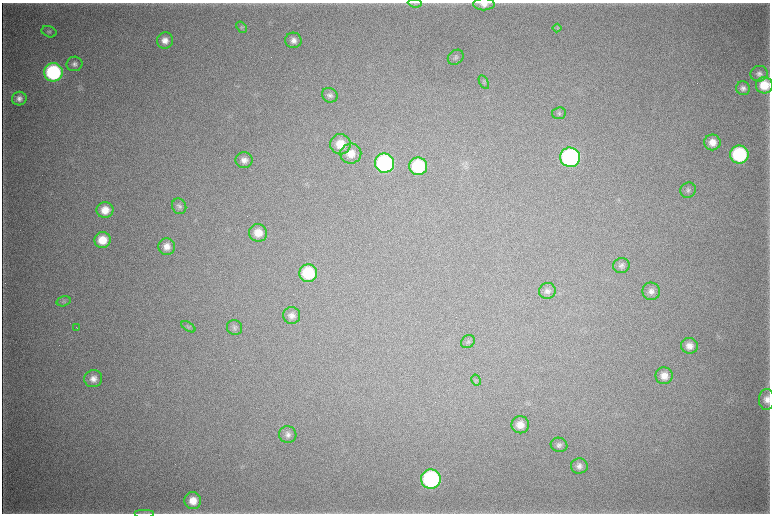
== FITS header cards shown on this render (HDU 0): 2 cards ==
NAXIS1  =                 1536 / length of data axis 1
NAXIS2  =                 1023 / length of data axis 2

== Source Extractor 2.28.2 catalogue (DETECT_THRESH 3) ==
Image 1536 x 1023 px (HDU 0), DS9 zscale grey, zoomed out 1/2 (1 PNG px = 2 x 2 image px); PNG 772 x 516 px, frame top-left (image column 1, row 1022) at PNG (2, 3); each listed source drawn as its Kron ellipse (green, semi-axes under 4 px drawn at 4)
Background 4650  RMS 39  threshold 117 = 3 sigma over >= 5 px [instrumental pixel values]
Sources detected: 57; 4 cannot appear on this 1/2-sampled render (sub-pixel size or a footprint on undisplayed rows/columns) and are neither listed nor drawn; the other 53 listed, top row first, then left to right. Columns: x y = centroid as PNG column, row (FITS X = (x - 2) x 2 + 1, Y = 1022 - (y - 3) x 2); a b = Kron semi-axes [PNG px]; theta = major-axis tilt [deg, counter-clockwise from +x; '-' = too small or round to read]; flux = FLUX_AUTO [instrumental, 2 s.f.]
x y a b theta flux
415 3 7 2 -7 1.1e+04
484 4 11 6 -1 5.4e+04
242 27 6 4 -52 1.4e+04
557 28 4 2 - 7.8e+03
49 32 7 5 -21 1.8e+04
165 40 8 8 - 6.5e+04
293 40 8 8 - 5.1e+04
456 57 8 6 40 2.5e+04
74 64 8 7 - 3.5e+04
53 72 9 9 - 1.0e+06
759 74 9 8 - 3.7e+04
484 82 7 2 -61 1.1e+04
764 85 8 8 - 1.9e+05
743 88 7 6 - 3.5e+04
330 95 8 7 - 3.2e+04
19 99 7 7 - 4.3e+04
559 113 7 6 - 1.9e+04
712 142 8 8 - 8.7e+04
340 144 10 10 - 1.6e+05
351 154 10 10 - 1.1e+05
739 154 9 9 - 8.9e+05
570 157 10 9 - 1.7e+06
244 160 8 8 - 5.5e+04
385 163 9 9 - 1.4e+06
418 166 9 9 - 6.1e+05
688 190 8 7 - 2.6e+04
179 206 8 7 - 2.7e+04
105 210 8 8 - 1.2e+05
258 233 9 9 - 1.1e+05
102 240 8 8 - 1.5e+05
167 247 8 8 - 7.1e+04
621 265 8 7 - 3.3e+04
308 273 9 9 - 4.5e+05
547 291 8 8 - 3.5e+04
651 291 9 8 - 4.8e+04
64 301 7 5 15 1.9e+04
292 315 8 8 - 4.9e+04
77 327 2 1 - 1.8e+03
188 327 8 2 -32 1.2e+04
235 327 8 7 - 2.5e+04
468 342 7 6 - 2.0e+04
689 346 8 8 - 6.6e+04
664 376 8 8 - 8.2e+04
93 379 9 8 - 6.0e+04
476 380 6 2 -61 9.0e+03
767 399 10 8 88 6.3e+04
520 425 9 8 - 8.7e+04
288 435 8 8 - 4.1e+04
559 445 8 7 - 3.2e+04
579 466 8 7 - 4.3e+04
431 479 10 9 - 1.4e+06
193 501 8 8 - 1.1e+05
145 513 10 1 0 1.3e+04
At the frame edge (FLAGS 8, measured only in part): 1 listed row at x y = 484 4
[4 sub-pixel or undisplayed-footprint detections neither listed nor drawn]